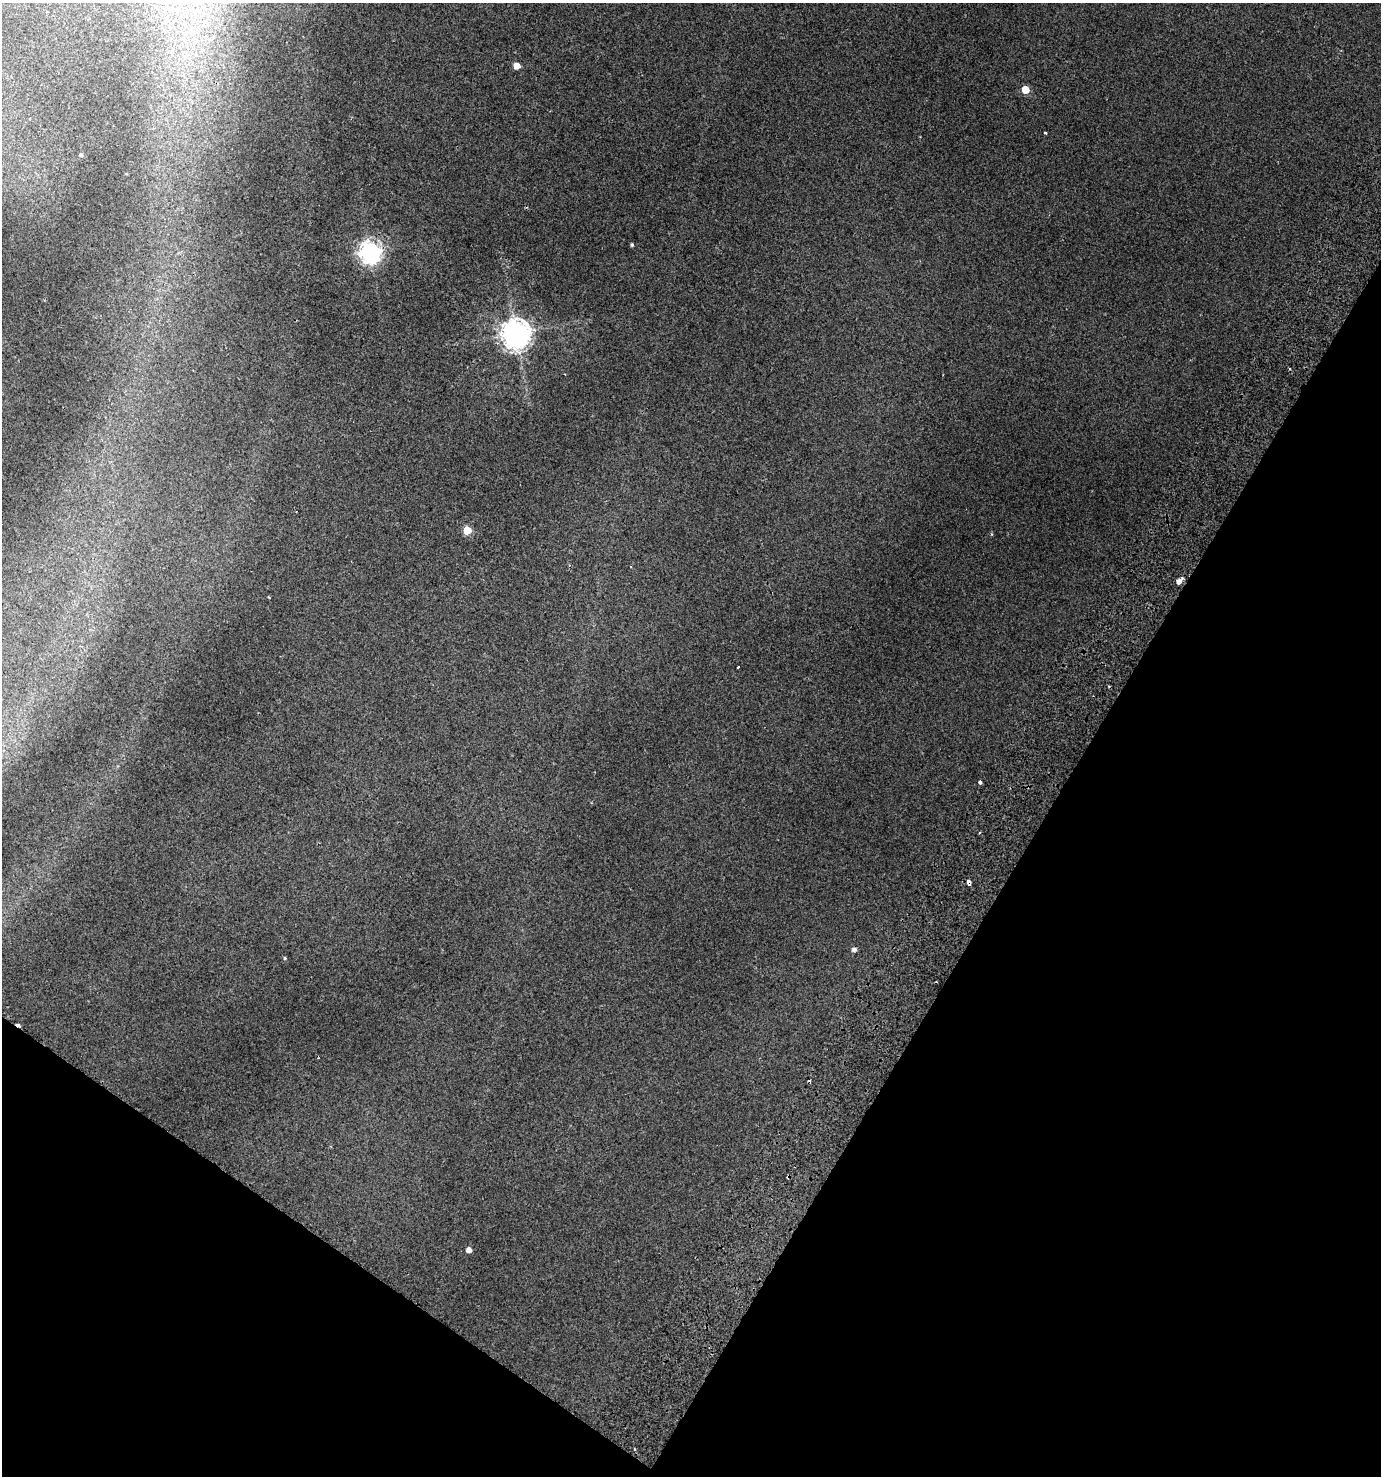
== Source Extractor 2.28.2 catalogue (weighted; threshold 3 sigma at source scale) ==
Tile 15 of 4 x 4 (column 3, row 4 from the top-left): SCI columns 3012-4390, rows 52-1525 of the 6089 x 5992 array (HDU 1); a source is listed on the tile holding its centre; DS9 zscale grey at full resolution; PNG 1383 x 1478 px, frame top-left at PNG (2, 3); no overlay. Shown black and unused: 29% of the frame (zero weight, under 2 of 3 exposures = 4% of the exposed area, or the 3 px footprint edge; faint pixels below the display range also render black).
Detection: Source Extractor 2.28.2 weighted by HDU 2 'WHT'; one run over the whole footprint, this tile lists its part. Background 0.0159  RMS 0.0048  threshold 0.0216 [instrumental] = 3 sigma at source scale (4.5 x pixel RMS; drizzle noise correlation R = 1.50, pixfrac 1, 0.0396/0.0396 arcsec/px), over >= 5 px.
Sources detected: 19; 3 cosmic-ray / hot-pixel residue — not listed; the other 16 listed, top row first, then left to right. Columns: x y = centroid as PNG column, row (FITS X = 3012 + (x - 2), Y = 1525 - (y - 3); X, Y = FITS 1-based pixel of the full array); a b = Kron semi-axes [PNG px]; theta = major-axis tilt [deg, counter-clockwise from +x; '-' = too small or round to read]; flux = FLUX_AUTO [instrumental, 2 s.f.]
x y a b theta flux
517 66 5 5 - 5.3
1025 90 5 5 - 11
1045 133 3 3 - 0.69
81 155 4 4 - 0.62
632 245 4 3 - 0.7
370 252 8 7 - 290
516 334 9 9 - 650
467 530 5 5 - 12
1179 581 8 4 49 2.9
738 667 3 2 - 0.91
980 782 3 3 - 1.7
969 882 4 3 - 10
854 949 6 5 - 1.5
285 958 4 4 - 0.47
469 1250 4 4 - 3
635 1449 3 2 - 0.85
Overlapping masked pixels (flux is a lower limit): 1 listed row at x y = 969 882